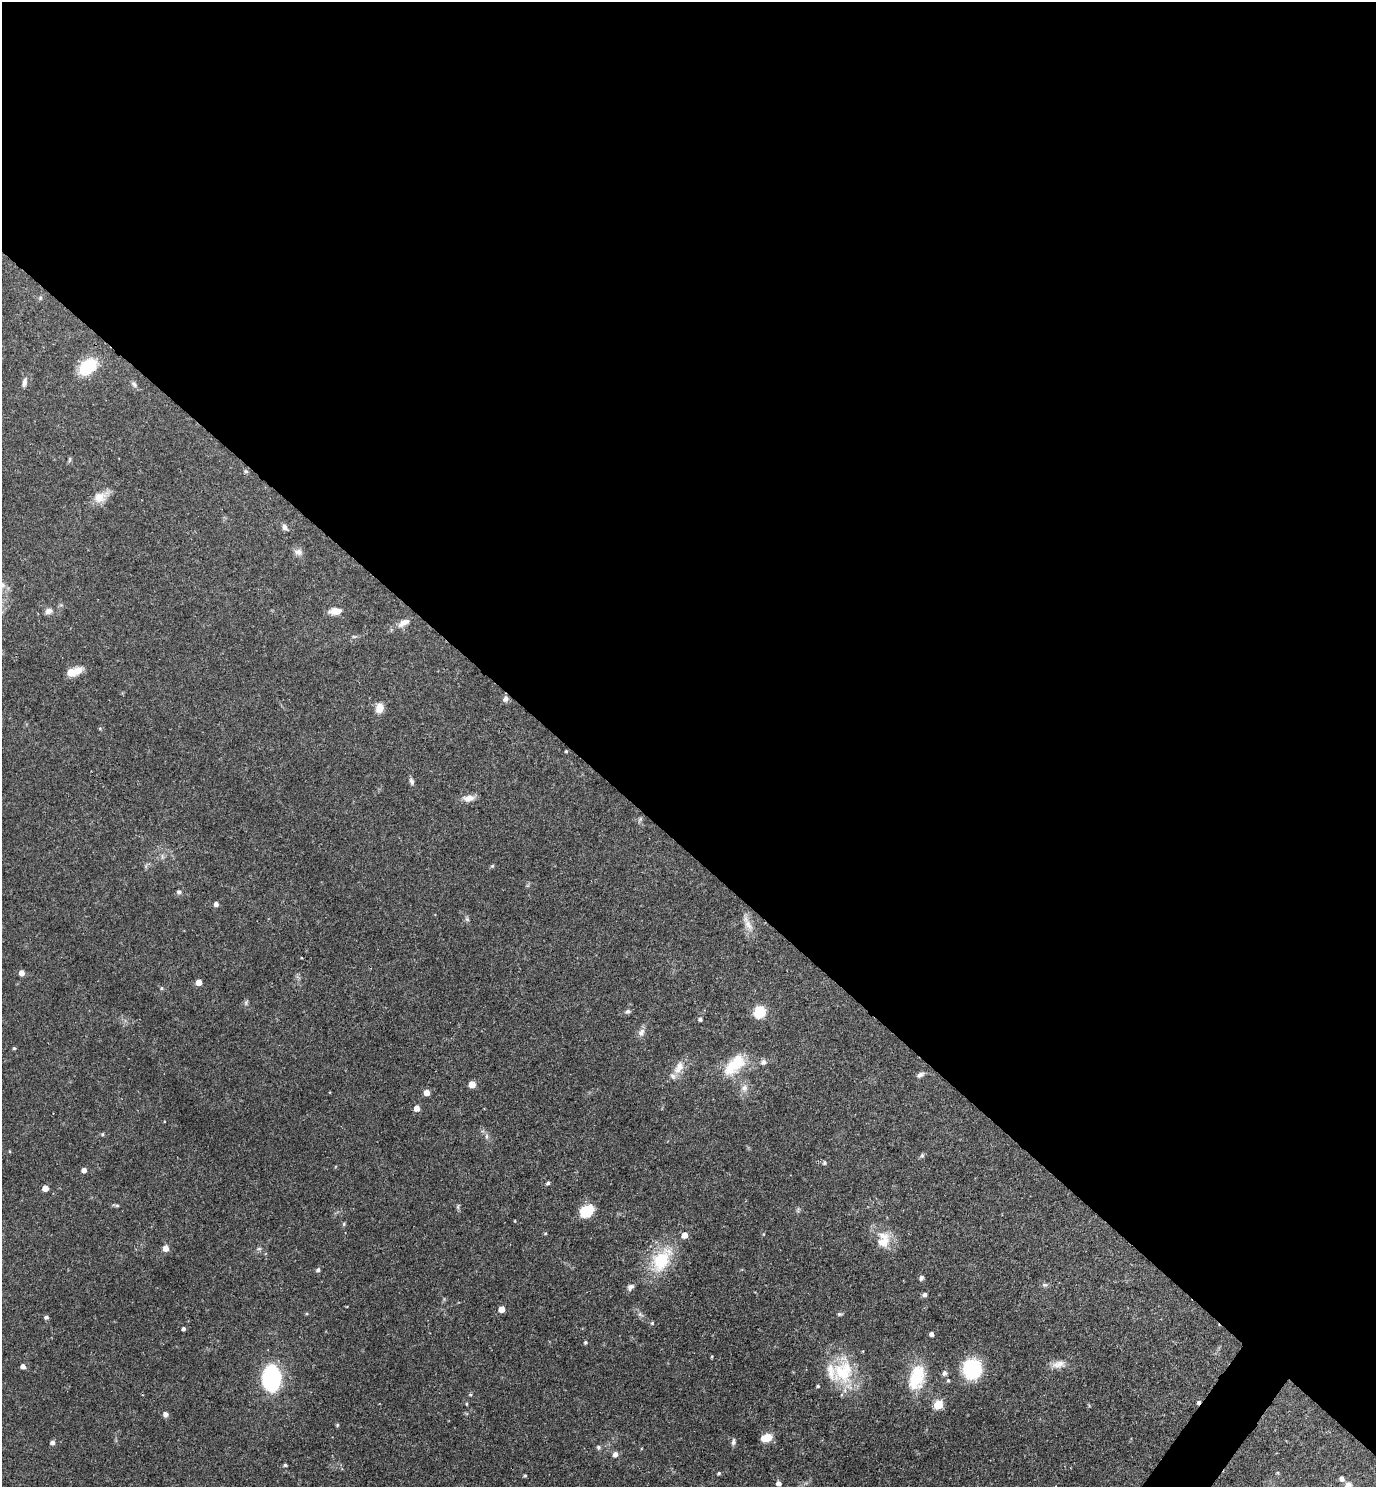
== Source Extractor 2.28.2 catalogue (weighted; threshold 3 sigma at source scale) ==
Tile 3 of 4 x 4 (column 3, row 1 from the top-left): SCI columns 2905-4278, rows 4458-5942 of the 5949 x 5944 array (HDU 1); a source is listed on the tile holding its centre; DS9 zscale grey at full resolution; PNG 1378 x 1489 px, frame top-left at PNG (2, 2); no overlay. Shown black and unused: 58% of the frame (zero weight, under 3 of 4 exposures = <1% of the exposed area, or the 3 px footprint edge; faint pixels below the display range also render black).
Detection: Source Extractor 2.28.2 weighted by HDU 2 'WHT'; one run over the whole footprint, this tile lists its part. Background 0.0633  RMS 0.004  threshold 0.0182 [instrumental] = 3 sigma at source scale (4.5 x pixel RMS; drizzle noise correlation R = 1.50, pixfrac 1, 0.05/0.05 arcsec/px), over >= 5 px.
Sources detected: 99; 1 cosmic-ray / hot-pixel residue — not listed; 4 inside a brighter listed object's ellipse — not listed separately; the other 94 listed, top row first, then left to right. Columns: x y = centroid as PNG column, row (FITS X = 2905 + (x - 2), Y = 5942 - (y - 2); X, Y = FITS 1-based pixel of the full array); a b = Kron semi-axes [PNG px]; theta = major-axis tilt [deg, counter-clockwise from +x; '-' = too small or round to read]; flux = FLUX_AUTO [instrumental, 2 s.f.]
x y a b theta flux
88 367 19 13 35 17
24 382 12 6 80 1.5
134 384 9 6 -52 1.1
70 459 8 3 71 0.58
246 471 6 5 - 0.59
99 497 17 14 18 5
284 527 8 6 -62 1.3
298 552 10 8 -12 2
2 585 10 6 -37 1.8
48 611 9 8 - 1.7
335 611 14 8 1 3.8
404 623 16 8 29 3.2
77 671 15 10 31 4
505 699 8 7 - 1.5
379 708 11 9 78 3.6
100 728 5 3 - 0.38
566 751 3 3 - 0.45
411 781 10 5 -64 1.1
468 798 15 8 7 2.8
492 866 5 4 - 0.5
179 892 6 5 - 0.86
216 904 5 5 - 1.4
467 919 6 5 - 0.67
748 924 19 7 -59 3.2
301 958 3 2 - 0.32
22 973 5 5 - 2.7
199 982 5 4 - 4.2
162 988 5 4 - 0.55
246 1003 7 4 -73 0.67
627 1011 8 6 28 0.91
759 1012 10 10 - 10
700 1019 5 4 - 0.78
641 1032 10 7 60 1.9
14 1048 4 4 - 0.5
763 1062 7 7 - 1.2
734 1065 31 16 44 14
679 1067 21 11 62 4.5
920 1075 9 6 27 1.3
472 1084 5 5 - 6.5
744 1088 10 8 80 2.1
426 1093 5 4 - 3.7
417 1108 4 4 - 3.7
102 1134 4 4 - 0.49
487 1136 6 4 72 0.69
922 1155 6 5 - 0.69
824 1163 5 5 - 0.79
84 1170 4 4 - 2.1
548 1183 5 4 - 0.78
45 1188 5 4 - 4.2
117 1205 5 5 - 0.57
586 1211 11 9 41 15
344 1224 6 4 -73 0.47
545 1233 5 3 - 0.37
685 1235 5 5 - 4.3
883 1240 23 16 87 7.5
165 1248 5 5 - 4.5
259 1249 6 4 1 0.64
661 1260 31 20 55 19
318 1270 5 4 - 0.89
921 1278 7 5 62 0.79
1045 1285 7 4 -17 0.7
630 1287 10 7 46 1.5
925 1294 5 4 - 1.2
501 1309 5 4 - 4.4
307 1314 4 3 - 0.43
839 1314 6 5 - 0.63
46 1317 5 4 - 1
652 1323 5 5 - 0.46
183 1328 4 4 - 0.95
931 1334 4 4 - 1.5
585 1342 4 4 - 0.58
712 1357 4 2 - 0.38
1058 1364 19 9 12 3.3
23 1366 5 4 - 1.7
972 1369 13 12 - 41
843 1372 32 30 81 21
944 1373 6 5 - 1.4
917 1377 32 18 75 16
271 1378 18 13 -89 52
948 1380 5 4 - 0.58
470 1395 6 4 0 0.41
938 1404 5 5 - 17
165 1414 7 6 - 1.2
337 1425 4 4 - 0.52
765 1438 11 7 10 5.9
733 1442 9 5 82 1
52 1443 4 4 - 1.6
598 1447 5 5 - 0.86
615 1454 6 5 - 1.9
285 1465 4 4 - 0.6
719 1473 4 4 - 0.61
525 1475 4 3 - 0.55
779 1483 5 5 - 1.7
1348 1485 10 9 - 2.2
Isophote crosses this tile's border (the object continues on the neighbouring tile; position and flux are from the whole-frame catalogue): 2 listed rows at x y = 2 585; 1348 1485